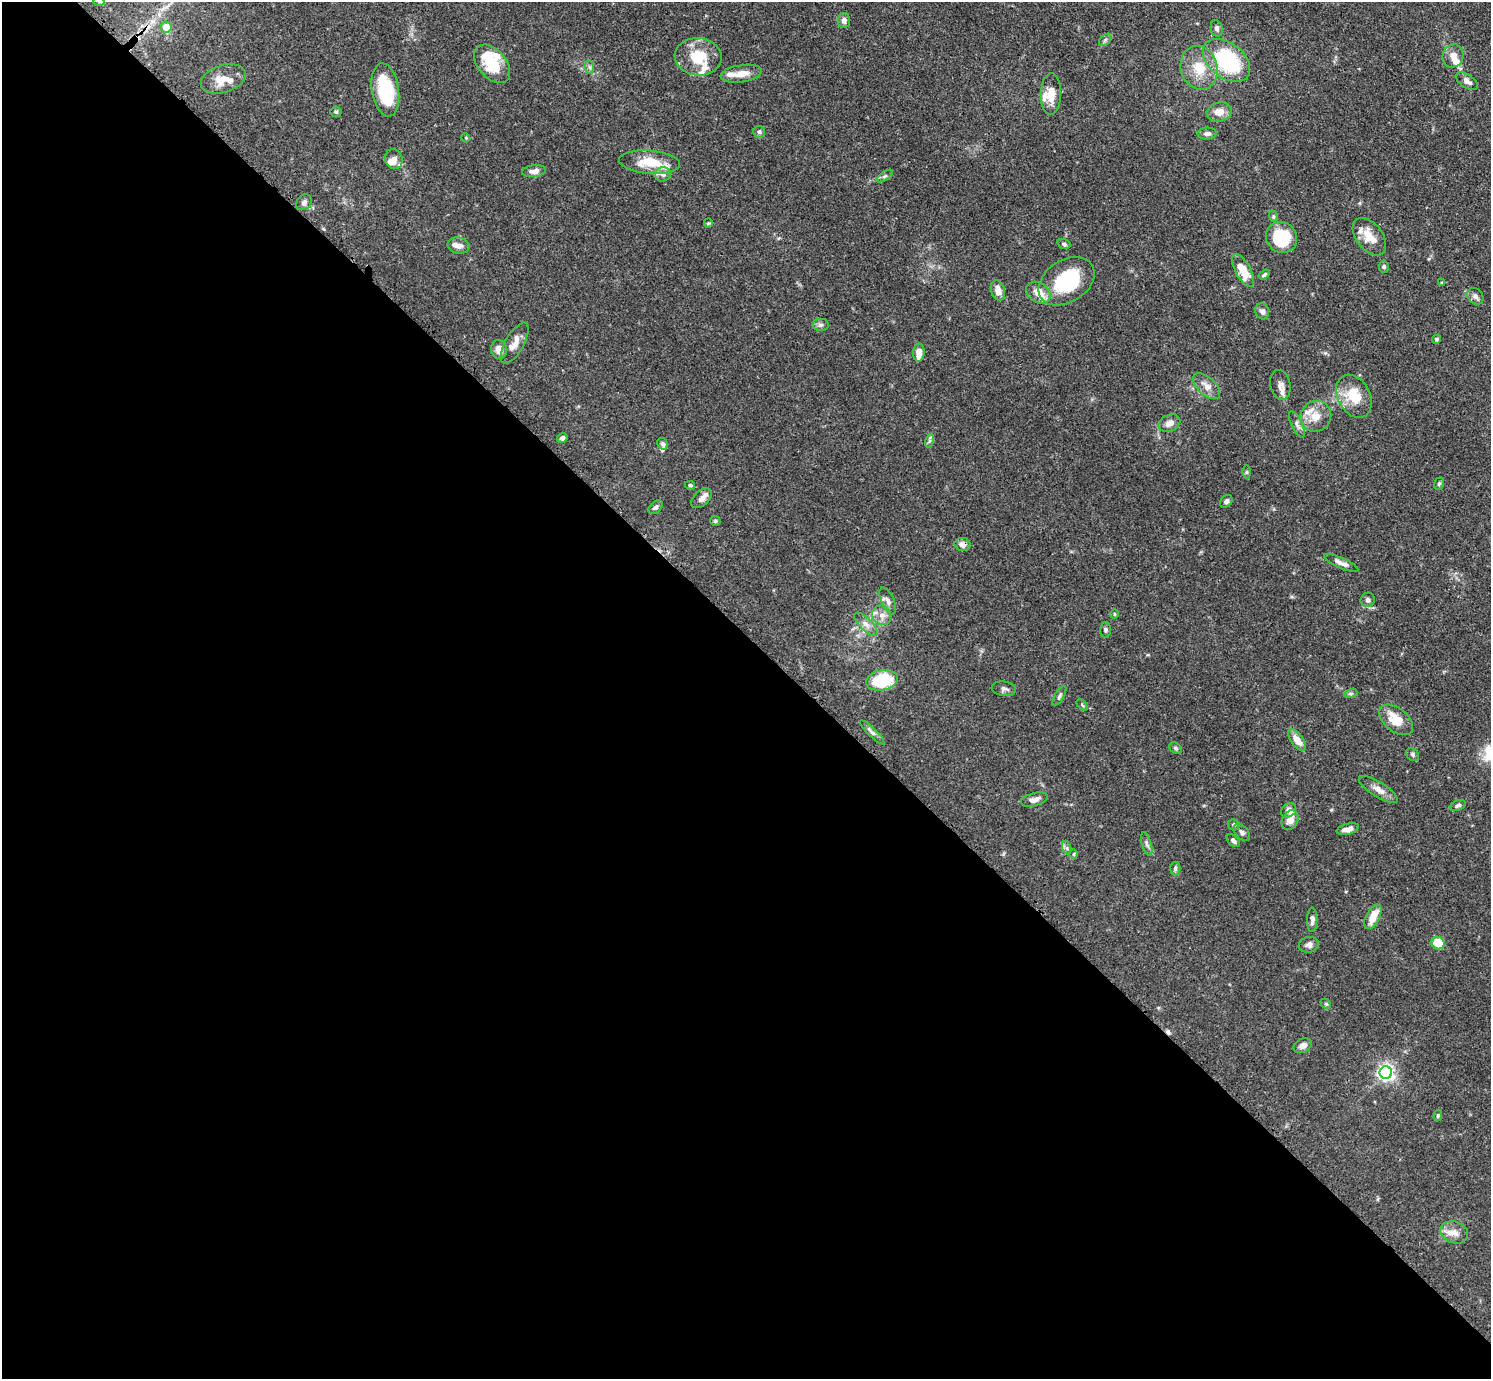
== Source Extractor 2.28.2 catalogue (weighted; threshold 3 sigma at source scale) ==
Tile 9 of 4 x 4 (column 1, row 3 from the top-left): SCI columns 31-1519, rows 1560-2936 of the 6017 x 6017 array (HDU 1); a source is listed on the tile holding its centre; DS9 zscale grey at full resolution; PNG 1493 x 1381 px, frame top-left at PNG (2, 2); each listed source drawn as its Kron ellipse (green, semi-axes under 4 px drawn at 4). Shown black and unused: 54% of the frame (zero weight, under 3 of 4 exposures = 4% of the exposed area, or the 3 px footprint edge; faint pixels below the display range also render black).
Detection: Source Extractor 2.28.2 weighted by HDU 2 'WHT'; one run over the whole footprint, this tile lists its part. Background 0.0772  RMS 0.0036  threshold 0.0162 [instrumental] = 3 sigma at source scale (4.5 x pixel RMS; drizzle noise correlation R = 1.50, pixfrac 1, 0.05/0.05 arcsec/px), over >= 5 px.
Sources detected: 119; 2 inside a brighter object's white glare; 1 cosmic-ray / hot-pixel residue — neither listed nor drawn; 13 inside a brighter listed object's ellipse — not listed separately; the other 103 listed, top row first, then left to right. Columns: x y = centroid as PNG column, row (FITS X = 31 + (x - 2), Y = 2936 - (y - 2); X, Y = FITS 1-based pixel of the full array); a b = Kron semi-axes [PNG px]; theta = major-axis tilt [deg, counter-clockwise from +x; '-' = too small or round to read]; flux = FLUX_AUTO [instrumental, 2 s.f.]
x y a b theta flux
99 2 6 4 -4 0.43
844 20 7 6 - 1.5
166 27 5 5 - 6.2
1217 28 8 6 -74 1.1
1105 40 7 4 46 0.76
1453 56 11 10 - 2.9
698 57 23 19 -4 11
1227 60 27 17 -38 34
492 64 22 14 -49 13
590 67 7 4 -88 0.81
1199 68 22 18 -73 9.2
741 74 21 8 8 4.1
223 79 23 13 17 5.6
1467 81 12 6 -33 1.7
385 90 27 13 -81 20
1051 94 21 10 88 4.9
336 112 5 5 - 0.54
1219 112 12 9 14 3.8
759 132 6 6 - 0.67
1207 134 9 6 2 1.4
466 138 4 3 - 0.35
394 159 10 8 -69 1.9
650 162 31 11 -4 9.9
534 171 12 6 6 1.7
663 174 8 7 - 1.5
885 176 9 3 33 0.68
304 202 9 7 44 1.1
1273 216 6 4 -72 0.53
708 223 4 4 - 0.38
1281 237 16 15 - 19
1369 237 21 13 -52 6
1064 244 6 4 -18 0.82
459 245 11 8 -8 2
1384 267 6 5 - 0.6
1243 270 18 7 -62 6.8
1264 275 6 4 34 0.66
1067 281 30 21 32 25
1442 283 4 4 - 0.42
998 290 10 7 -73 2.9
1038 293 13 9 -34 5
1475 296 9 7 -46 1.4
1262 311 8 7 - 1.4
821 325 8 6 2 0.96
1437 339 5 4 - 0.61
515 343 23 9 60 3.8
499 349 9 8 - 2.7
919 353 9 5 88 3.7
1280 385 15 10 -77 2.4
1206 386 17 8 -43 3.2
1354 396 23 16 -61 9.6
1316 416 16 15 - 5.8
1169 423 11 8 27 2.5
1297 424 14 5 -63 1.5
562 438 5 4 - 1.3
929 441 7 4 71 0.75
663 444 6 5 - 1.1
1247 472 6 4 89 0.57
1439 484 6 5 - 0.61
690 485 5 4 - 0.64
702 498 12 7 42 2.1
1226 501 7 5 45 1
656 507 8 5 44 0.96
715 521 5 4 - 0.51
963 544 8 6 -11 2.1
1341 563 18 5 -24 2
1368 600 7 7 - 1.2
888 601 14 6 -66 1.7
1114 614 4 3 - 0.32
882 615 10 9 - 2.5
866 624 15 6 -45 2.1
1106 630 7 5 89 0.74
882 680 16 10 10 20
1004 689 12 7 -7 1.3
1351 693 7 4 18 0.61
1059 696 11 4 59 0.87
1082 705 6 4 -46 0.44
1396 720 20 11 -39 7.5
872 732 17 4 -44 1.2
1297 740 12 6 -54 3.7
1176 748 7 5 -41 0.71
1413 754 7 5 -47 0.75
1378 790 22 7 -32 2.8
1034 800 13 6 15 2.2
1458 805 8 5 21 0.85
1289 810 8 6 41 1.8
1290 820 10 8 63 2.8
1234 825 5 5 - 0.8
1348 829 11 5 15 2
1242 832 10 6 -48 1.1
1233 840 8 5 -47 0.96
1147 844 12 4 -74 1.2
1067 848 7 4 -71 0.7
1074 854 5 3 - 0.35
1175 869 7 5 -89 0.69
1373 917 13 6 62 5.7
1312 920 12 5 90 1.4
1438 943 7 6 - 9.5
1309 945 10 7 11 1.5
1326 1004 6 4 -44 0.51
1303 1046 9 6 27 2.1
1386 1073 6 6 - 130
1438 1115 5 4 - 0.55
1454 1232 14 10 -19 3.2
Overlapping masked pixels (flux is a lower limit): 1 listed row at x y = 963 544
Isophote crosses this tile's border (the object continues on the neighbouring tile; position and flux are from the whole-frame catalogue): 1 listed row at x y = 99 2